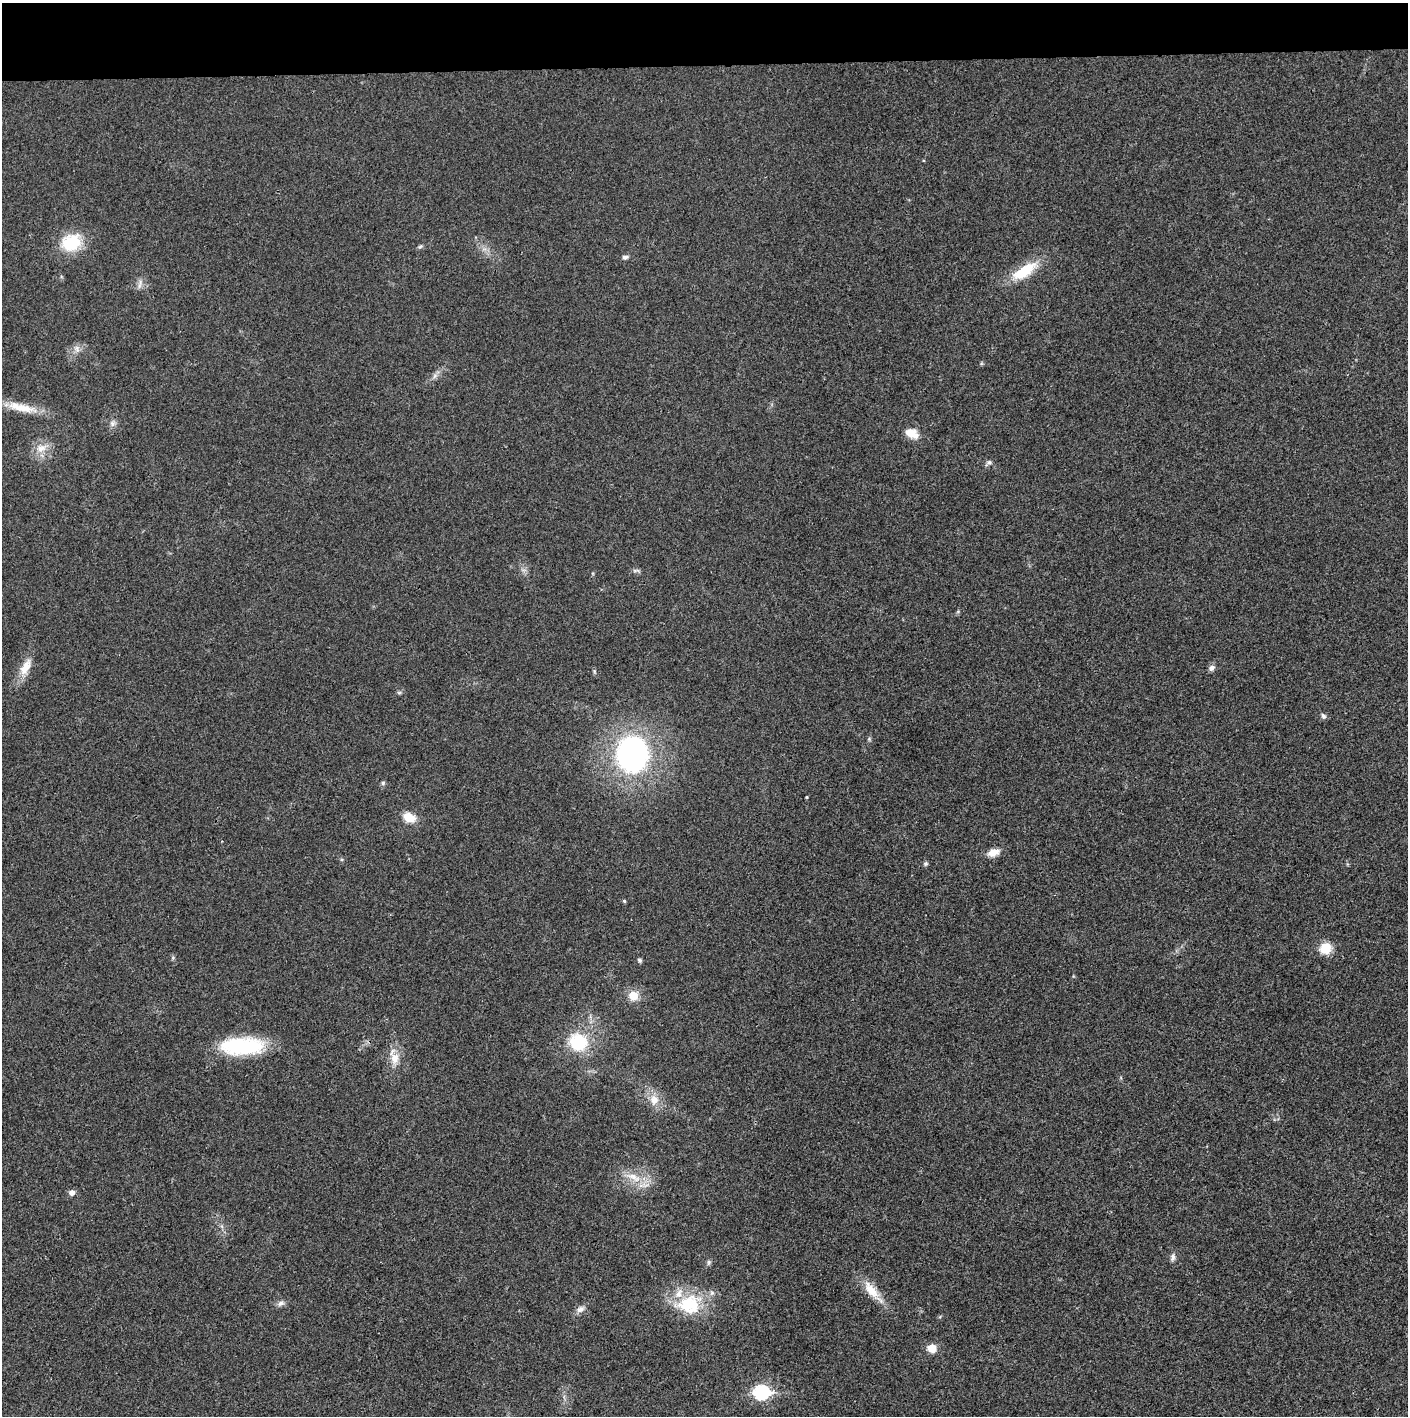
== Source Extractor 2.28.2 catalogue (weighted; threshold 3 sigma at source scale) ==
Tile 2 of 3 x 3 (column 2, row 1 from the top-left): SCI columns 1410-2815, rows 2830-4243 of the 4221 x 4243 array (HDU 1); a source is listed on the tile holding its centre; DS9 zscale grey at full resolution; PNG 1410 x 1418 px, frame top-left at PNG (2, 3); no overlay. Shown black and unused: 4% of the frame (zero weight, under 3 of 4 exposures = <1% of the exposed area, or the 3 px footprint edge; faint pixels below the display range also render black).
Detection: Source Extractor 2.28.2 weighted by HDU 2 'WHT'; one run over the whole footprint, this tile lists its part. Background 0.019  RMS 0.005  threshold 0.0224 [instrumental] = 3 sigma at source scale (4.5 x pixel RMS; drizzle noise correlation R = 1.50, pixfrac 1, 0.05/0.05 arcsec/px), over >= 5 px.
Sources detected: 43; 1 inside a brighter listed object's ellipse — not listed separately; the other 42 listed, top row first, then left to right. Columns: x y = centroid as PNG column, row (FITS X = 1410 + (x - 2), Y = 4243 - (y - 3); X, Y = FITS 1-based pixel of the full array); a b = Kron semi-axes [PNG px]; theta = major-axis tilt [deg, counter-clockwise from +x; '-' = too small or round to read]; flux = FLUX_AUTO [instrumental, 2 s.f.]
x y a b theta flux
71 242 23 19 29 20
420 246 7 5 23 0.88
625 257 8 5 8 1.4
1024 271 34 13 33 17
140 284 14 4 78 1.7
77 349 10 5 -82 1.9
435 376 8 6 46 1.6
21 407 45 10 -13 11
112 423 8 7 - 1.8
912 433 18 12 -25 6.1
41 448 15 11 17 5.8
989 462 7 6 - 1.3
636 570 11 4 -1 1.1
25 667 25 11 64 7.5
1211 668 8 7 - 2
1323 716 8 6 -60 1.2
869 739 5 5 - 0.67
632 754 32 28 -88 120
383 783 6 5 - 0.92
807 797 5 3 - 0.43
409 817 9 7 -28 12
993 853 14 8 17 4.9
926 864 7 5 1 0.85
624 901 4 4 - 0.63
1325 948 13 12 - 9
173 958 6 4 -47 0.72
639 960 6 5 - 0.94
633 996 11 11 - 6.6
578 1043 16 14 -28 25
242 1046 50 19 2 36
395 1058 16 11 88 6
654 1100 15 13 -90 6.2
633 1177 29 10 -22 9.2
72 1192 7 7 - 2.1
1173 1257 10 6 83 1.8
709 1262 8 5 73 1
871 1290 29 12 -51 9.7
281 1303 10 6 28 1.8
689 1304 31 26 -5 26
580 1309 11 8 34 2.5
932 1348 10 9 - 5.3
761 1392 8 7 - 82